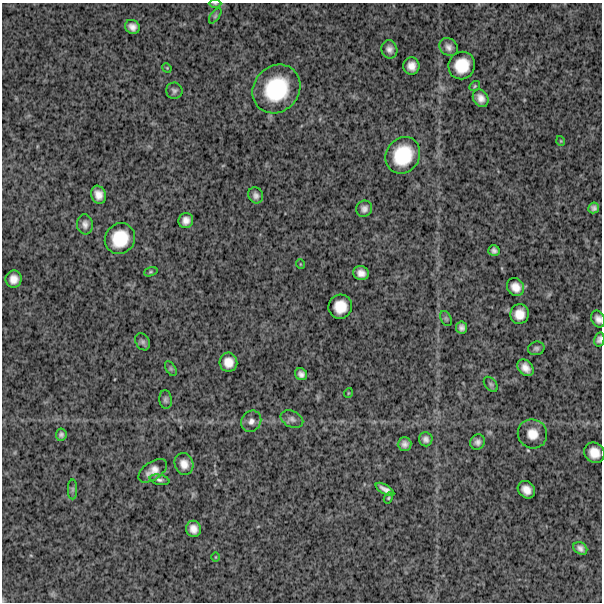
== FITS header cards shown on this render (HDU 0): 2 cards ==
NAXIS1  =                  600
NAXIS2  =                  600

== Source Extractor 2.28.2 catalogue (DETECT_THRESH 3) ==
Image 600 x 600 px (HDU 0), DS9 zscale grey, 1 PNG px = 1 image px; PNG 604 x 604 px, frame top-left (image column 1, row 600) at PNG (2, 3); each listed source drawn as its Kron ellipse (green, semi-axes under 4 px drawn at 4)
Background 1500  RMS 290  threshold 880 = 3 sigma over >= 5 px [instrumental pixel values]
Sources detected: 60; all 60 listed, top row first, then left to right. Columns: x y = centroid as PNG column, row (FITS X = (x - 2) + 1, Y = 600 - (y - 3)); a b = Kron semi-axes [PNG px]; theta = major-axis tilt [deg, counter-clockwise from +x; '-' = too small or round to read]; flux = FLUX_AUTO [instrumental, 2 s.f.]
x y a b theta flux
215 4 6 4 -1 2.9e+04
215 16 9 4 55 3.5e+04
132 27 8 6 -37 1.1e+05
449 47 10 8 -38 9.5e+04
389 49 9 8 - 9.3e+04
411 66 8 8 - 1.5e+05
462 66 14 13 - 4.5e+05
167 68 5 4 - 1.8e+04
475 86 5 4 - 2.3e+04
276 89 26 22 49 1.2e+06
174 91 8 8 - 6.1e+04
481 98 9 7 -59 1.3e+05
561 141 5 3 - 1.5e+04
403 155 19 16 54 8.0e+05
98 195 9 7 -71 1.5e+05
256 195 8 7 - 8.1e+04
594 208 5 5 - 6.5e+04
364 209 8 8 - 9.2e+04
186 221 7 7 - 1.2e+05
85 224 10 8 -84 9.8e+04
120 239 16 14 52 5.9e+05
494 251 5 5 - 6.2e+04
300 264 5 3 - 1.4e+04
151 272 7 4 18 2.9e+04
361 273 8 7 - 1.3e+05
14 279 8 8 - 1.6e+05
516 287 9 8 - 1.8e+05
340 307 12 12 - 3.2e+05
519 314 10 9 - 2.2e+05
446 318 8 5 -63 3.5e+04
598 319 8 6 -65 9.8e+04
462 328 6 5 - 7.2e+04
599 339 7 5 77 6.3e+04
143 342 9 6 -59 5.4e+04
536 348 8 6 14 5.1e+04
228 362 9 9 - 2.0e+05
525 368 9 7 -50 1.4e+05
171 369 8 5 -58 3.9e+04
301 374 6 5 - 8.1e+04
491 384 8 5 -50 4.1e+04
348 393 5 3 - 1.6e+04
166 400 9 6 -83 5.3e+04
292 419 12 8 -26 8.2e+04
251 421 11 9 58 1.1e+05
532 434 15 14 - 2.6e+05
61 435 6 5 - 5.2e+04
426 439 7 6 - 7.6e+04
478 442 8 7 - 7.8e+04
405 444 7 6 - 9.2e+04
594 453 11 9 -48 2.4e+05
184 464 11 9 -70 1.7e+05
153 471 16 9 34 1.7e+05
160 480 10 5 -11 5.6e+04
73 489 10 4 90 4.7e+04
385 489 10 4 -31 9.6e+04
526 490 9 8 - 1.6e+05
388 498 6 4 62 2.3e+04
193 529 8 7 - 1.4e+05
580 548 7 5 -34 7.8e+04
216 557 4 3 - 1.4e+04
At the frame edge (FLAGS 8, measured only in part): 3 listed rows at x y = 215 4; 598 319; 599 339